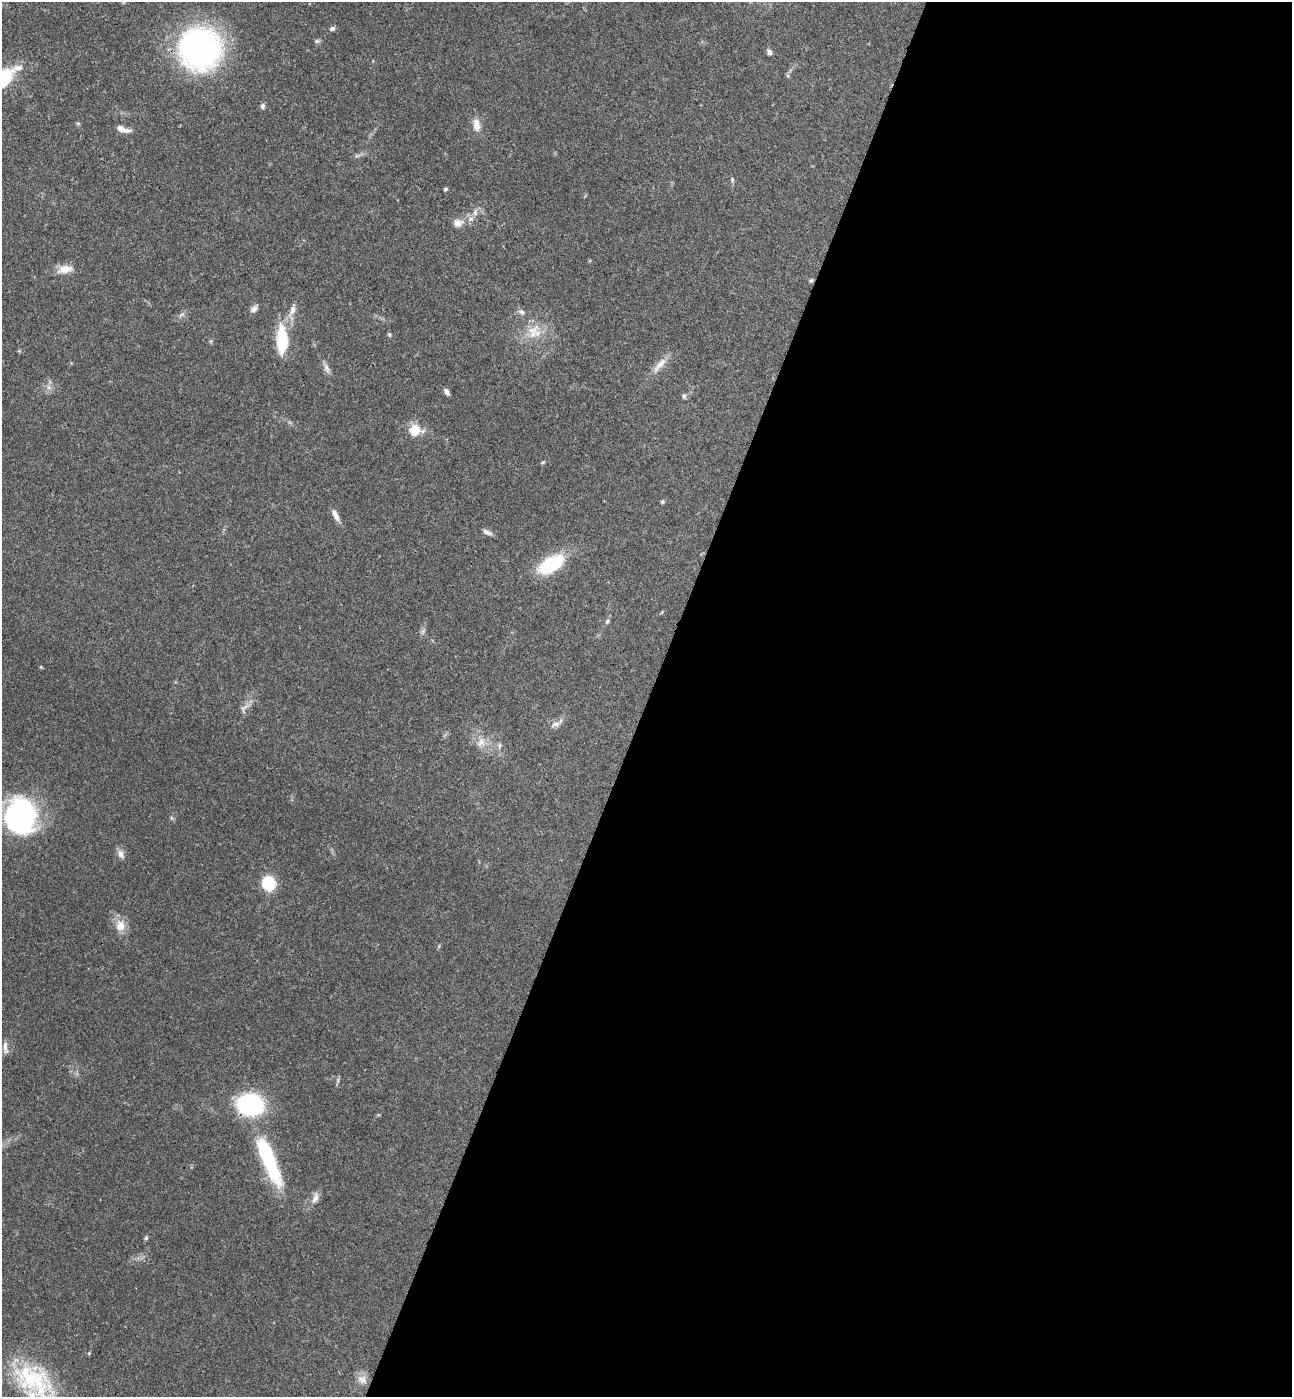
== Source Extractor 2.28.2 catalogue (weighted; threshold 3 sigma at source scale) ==
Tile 12 of 4 x 4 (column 4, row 3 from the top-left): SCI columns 4062-5351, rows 1427-2821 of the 5679 x 5641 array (HDU 1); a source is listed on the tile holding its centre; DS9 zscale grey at full resolution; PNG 1294 x 1399 px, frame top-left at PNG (2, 2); no overlay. Shown black and unused: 50% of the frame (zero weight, under 3 of 4 exposures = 6% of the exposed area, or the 3 px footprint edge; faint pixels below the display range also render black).
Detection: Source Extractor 2.28.2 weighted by HDU 2 'WHT'; one run over the whole footprint, this tile lists its part. Background 0.0613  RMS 0.003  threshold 0.0137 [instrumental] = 3 sigma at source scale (4.5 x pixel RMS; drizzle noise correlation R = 1.50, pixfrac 1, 0.05/0.05 arcsec/px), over >= 5 px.
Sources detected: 54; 2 inside a brighter listed object's ellipse — not listed separately; the other 52 listed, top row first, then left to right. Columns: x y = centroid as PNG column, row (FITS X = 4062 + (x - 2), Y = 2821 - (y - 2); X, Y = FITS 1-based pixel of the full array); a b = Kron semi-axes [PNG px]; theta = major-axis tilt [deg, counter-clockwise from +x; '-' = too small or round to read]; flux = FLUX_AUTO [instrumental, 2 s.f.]
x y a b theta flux
332 29 7 5 23 0.77
317 41 7 6 - 0.6
200 49 29 28 - 120
769 52 7 5 -56 0.94
18 68 15 8 8 2.4
787 75 6 4 -72 0.42
262 106 7 6 - 0.81
78 123 6 4 18 0.37
476 125 19 10 -81 2.8
122 129 15 6 -19 2.6
732 180 8 5 -83 0.58
445 189 5 4 - 0.49
475 212 10 4 86 0.89
458 223 15 11 18 2.6
65 269 21 10 13 3.5
811 280 5 4 - 0.45
254 309 10 7 52 1.3
292 311 24 8 74 3.2
521 312 10 7 -23 1.2
181 315 10 4 30 0.8
534 332 21 20 - 7.2
389 335 6 5 - 0.45
282 340 27 11 -89 16
660 365 28 7 48 3.2
326 368 15 6 -69 1.5
49 387 7 5 -1 0.84
447 392 7 4 -57 1.2
684 396 7 5 -75 0.59
415 430 15 13 2 5.6
543 462 6 4 40 0.41
662 502 5 4 - 0.54
335 515 16 6 -63 2.1
487 532 14 5 -23 1.2
552 564 30 15 31 18
607 621 8 5 62 0.67
423 631 9 4 71 0.73
244 708 17 8 57 1.9
555 724 13 7 19 1.7
481 742 15 10 55 2.8
499 746 11 4 81 0.81
20 817 35 29 88 54
171 818 6 4 -89 0.46
121 854 12 7 -68 1.7
268 883 12 11 - 12
120 926 14 13 - 4
5 1047 18 6 -84 1.6
250 1105 18 15 -6 53
269 1161 66 16 -67 27
315 1198 18 8 72 2
146 1238 5 4 - 0.48
32 1378 56 34 -21 28
362 1379 15 11 -36 2.5
Overlapping masked pixels (flux is a lower limit): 2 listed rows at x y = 20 817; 250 1105